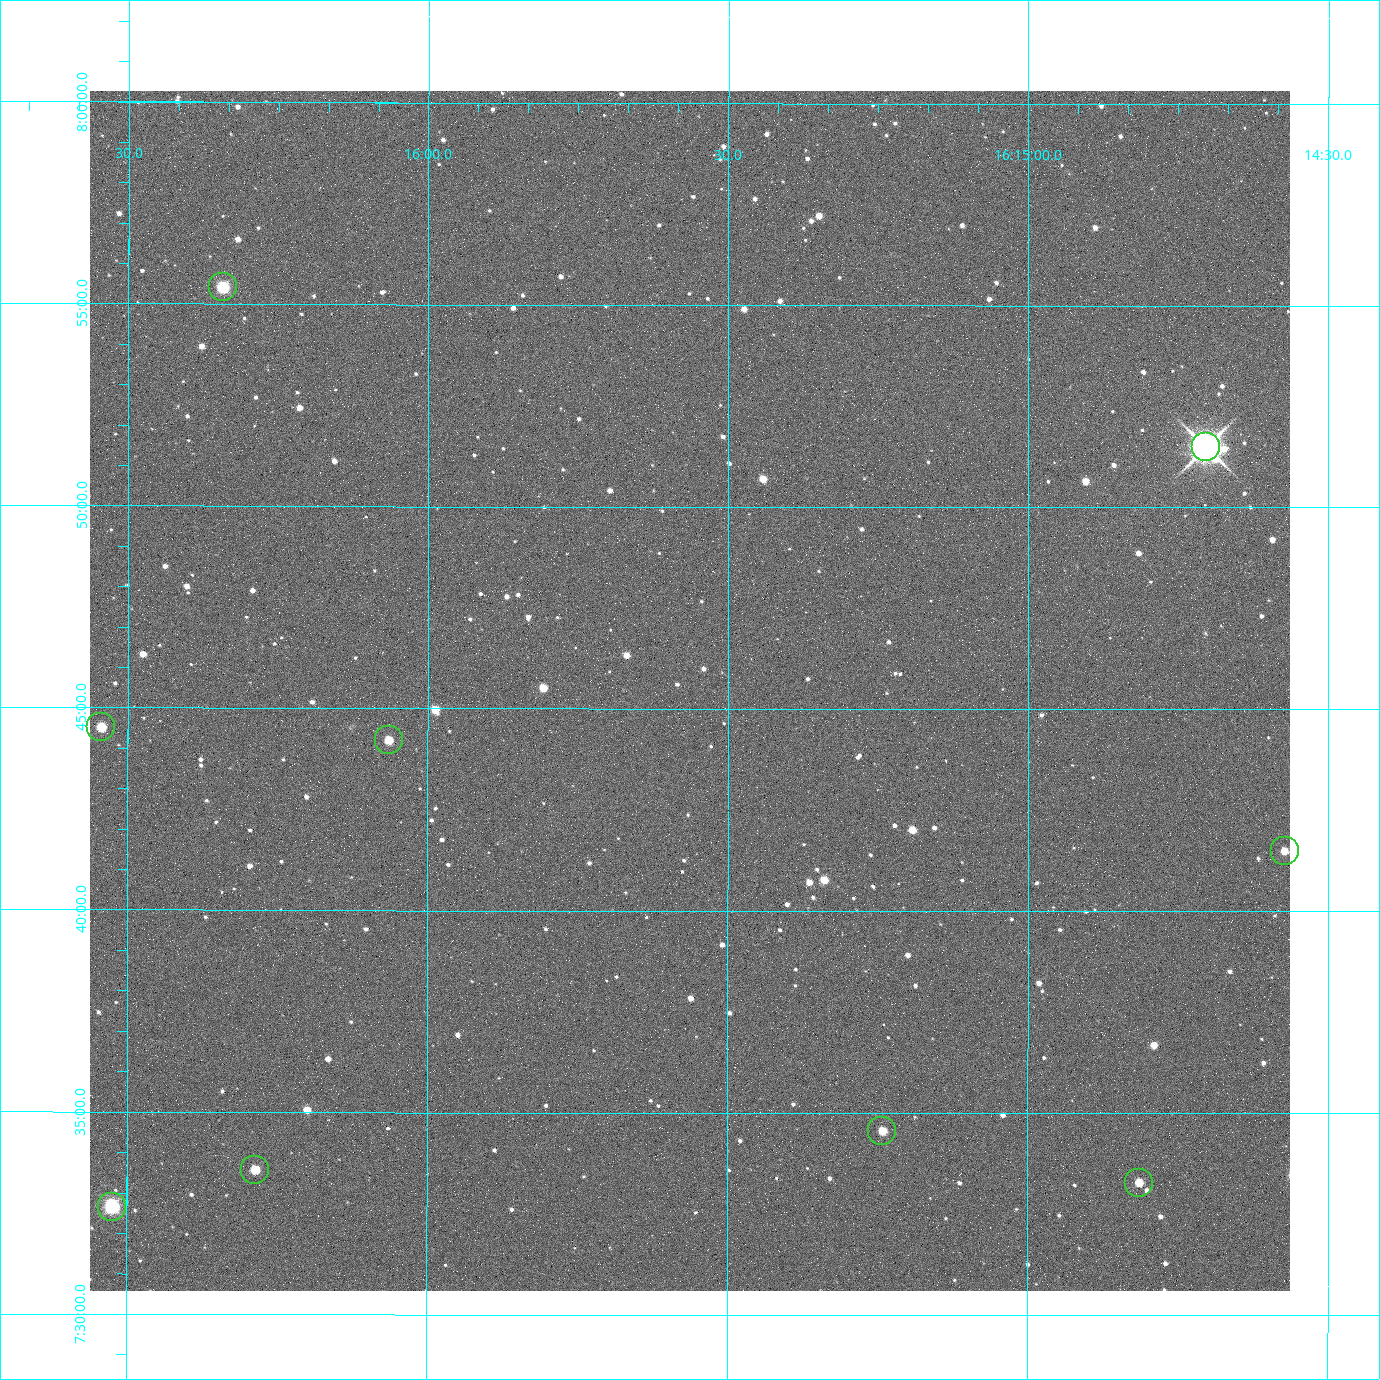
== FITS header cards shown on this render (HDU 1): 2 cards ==
NAXIS1  =                 2400 / Width of image data
NAXIS2  =                 2400 / Height of image data

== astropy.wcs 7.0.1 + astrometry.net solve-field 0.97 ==
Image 2400 x 2400 px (HDU 1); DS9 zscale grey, zoomed out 1/2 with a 90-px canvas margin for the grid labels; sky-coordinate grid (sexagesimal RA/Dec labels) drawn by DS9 from the SOLVED WCS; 9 Tycho-2 reference stars matched to detected sources circled (green)
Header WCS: RA---TAN/DEC--TAN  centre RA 16:15:34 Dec +07:45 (243.89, +7.76 deg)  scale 0.74 arcsec/px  FOV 29.6' x 29.6'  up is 0 deg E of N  parity normal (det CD < 0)
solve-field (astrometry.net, Tycho-2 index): VERIFIED the header's WCS against the Tycho-2 star catalogue (6 matches, 0 conflicts) and refined it, rather than solving blind
Solved WCS: RA---TAN-SIP/DEC--TAN-SIP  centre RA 16:15:34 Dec +07:45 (243.89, +7.76 deg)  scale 0.743 arcsec/px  FOV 29.7' x 29.7'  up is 0 deg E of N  parity normal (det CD < 0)
The solver's refit moves the header's centre by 3.1 arcsec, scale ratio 1.004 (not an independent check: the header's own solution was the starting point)
Tycho-2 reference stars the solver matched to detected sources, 9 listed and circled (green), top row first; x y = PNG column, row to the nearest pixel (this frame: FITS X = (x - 90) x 2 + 1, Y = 2400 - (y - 91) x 2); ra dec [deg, ICRS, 3 dp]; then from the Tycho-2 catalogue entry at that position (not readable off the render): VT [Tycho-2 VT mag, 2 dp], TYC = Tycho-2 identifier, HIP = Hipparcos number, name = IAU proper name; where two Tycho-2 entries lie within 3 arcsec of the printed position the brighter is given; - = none
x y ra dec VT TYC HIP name
222 288 244.086 +7.924 10.10 946-635-1 - -
1206 448 243.676 +7.858 6.72 946-1598-1 79608 -
101 728 244.136 +7.742 11.26 946-889-1 - -
388 740 244.016 +7.737 11.56 946-881-1 - -
1284 852 243.643 +7.692 11.91 946-916-1 - -
882 1132 243.810 +7.576 11.94 946-1047-1 - -
255 1170 244.071 +7.560 11.55 946-984-1 - -
1139 1183 243.703 +7.555 12.21 946-959-1 - -
112 1207 244.131 +7.544 9.21 946-968-1 - -